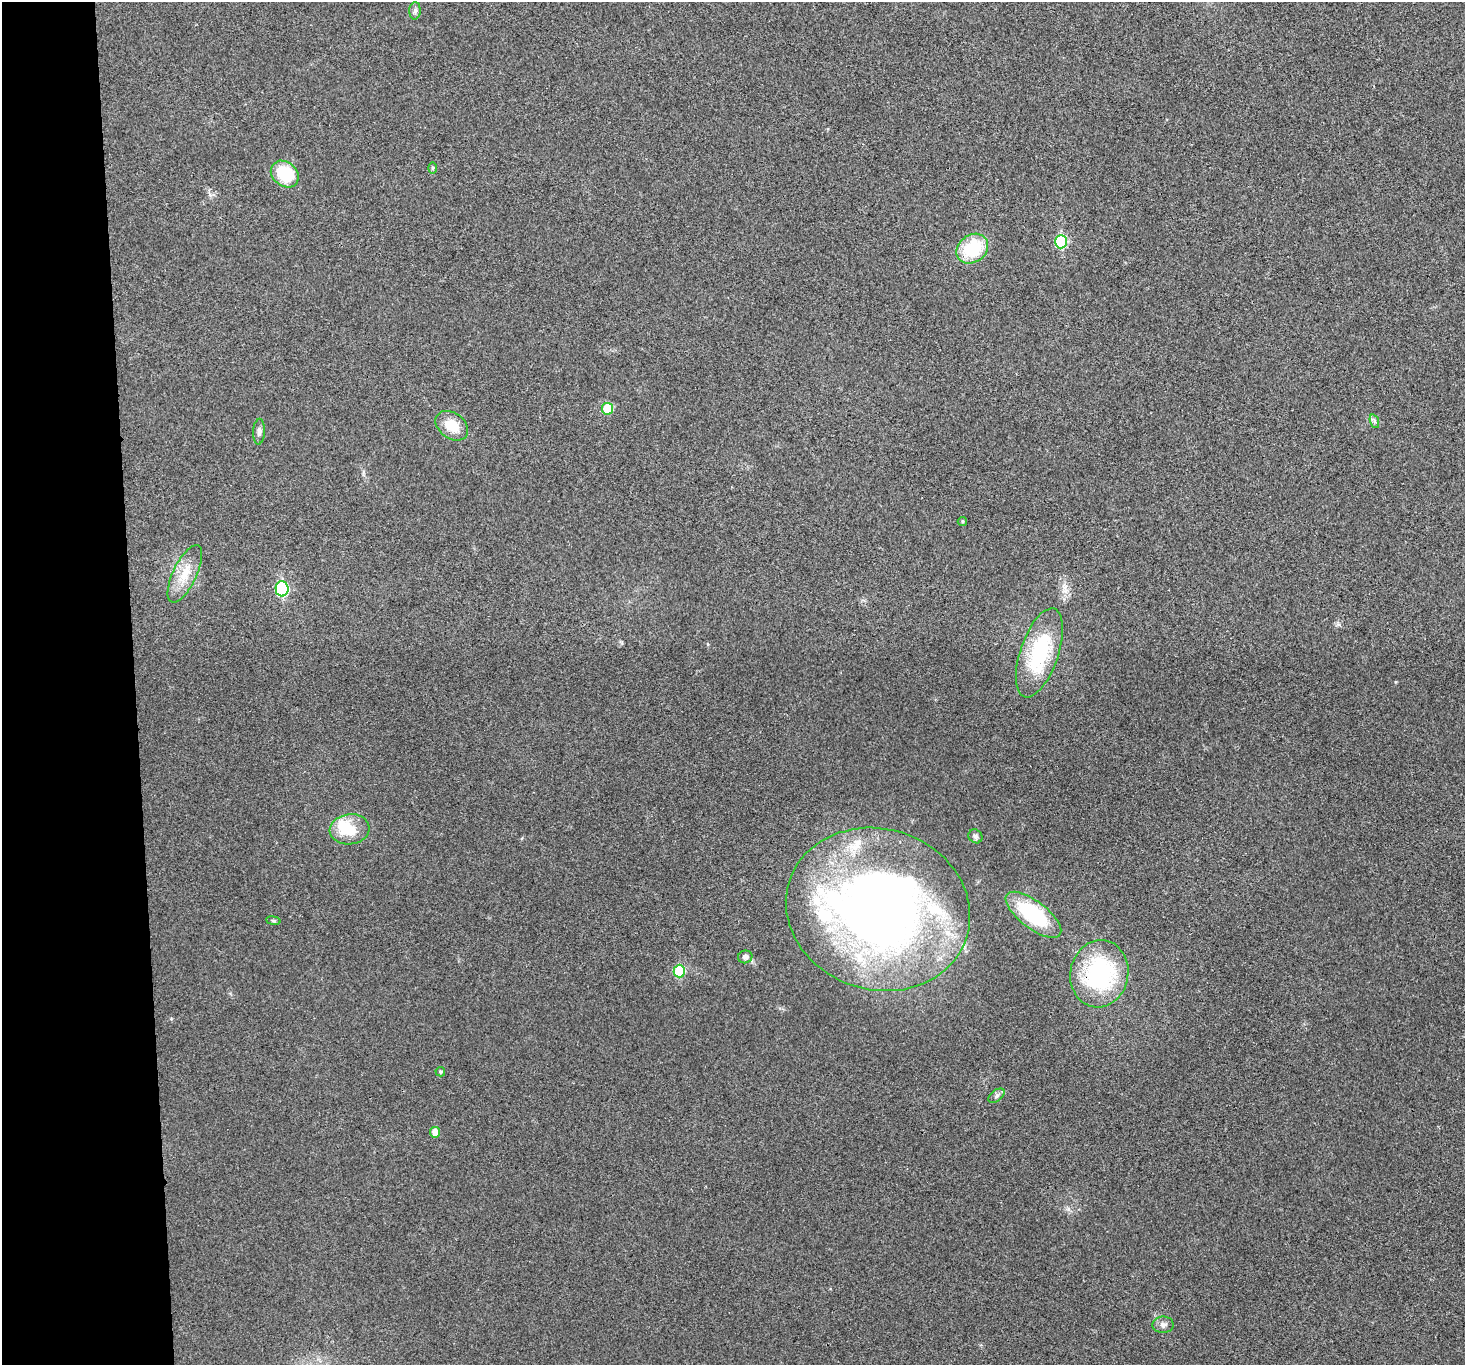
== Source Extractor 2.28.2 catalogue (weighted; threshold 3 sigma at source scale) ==
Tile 4 of 3 x 3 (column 1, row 2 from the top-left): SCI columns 2-1464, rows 1493-2855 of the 4392 x 4370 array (HDU 1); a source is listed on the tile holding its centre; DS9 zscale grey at full resolution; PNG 1467 x 1367 px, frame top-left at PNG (2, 2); each listed source drawn as its Kron ellipse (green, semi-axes under 4 px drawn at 4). Shown black and unused: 9% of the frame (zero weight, under 3 of 4 exposures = <1% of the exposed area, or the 3 px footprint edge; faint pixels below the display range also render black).
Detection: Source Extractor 2.28.2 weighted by HDU 2 'WHT'; one run over the whole footprint, this tile lists its part. Background 0.0321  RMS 0.0062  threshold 0.0281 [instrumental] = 3 sigma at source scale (4.5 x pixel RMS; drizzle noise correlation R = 1.50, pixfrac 1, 0.05/0.05 arcsec/px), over >= 5 px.
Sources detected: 30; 1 inside a brighter object's white glare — neither listed nor drawn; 4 inside a brighter listed object's ellipse — not listed separately; the other 25 listed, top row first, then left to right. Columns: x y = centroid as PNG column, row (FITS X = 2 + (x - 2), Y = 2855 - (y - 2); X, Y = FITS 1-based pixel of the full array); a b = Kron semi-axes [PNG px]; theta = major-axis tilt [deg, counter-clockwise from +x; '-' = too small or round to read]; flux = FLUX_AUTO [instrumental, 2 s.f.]
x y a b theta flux
415 11 9 5 88 1.8
433 168 6 4 90 0.95
285 174 15 12 -40 27
1061 242 7 6 - 41
972 249 17 13 37 31
607 409 6 5 - 19
1374 421 7 4 -71 1.4
452 426 18 13 -36 13
259 432 13 6 87 2.5
962 521 5 4 - 0.86
185 574 31 12 64 13
282 589 7 6 - 62
1039 653 46 19 71 48
350 829 20 15 7 17
975 836 7 6 - 1.6
878 909 93 80 -17 500
1033 915 33 13 -37 49
273 921 7 4 -9 0.94
745 957 7 6 - 2.7
679 971 6 6 - 31
1099 974 34 29 79 77
440 1072 5 5 - 1.1
996 1096 9 5 38 1.7
435 1132 5 5 - 6.3
1163 1325 10 8 1 2.6
Overlapping masked pixels (flux is a lower limit): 1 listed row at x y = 1099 974
Unlisted compact peaks at least as high as the median listed source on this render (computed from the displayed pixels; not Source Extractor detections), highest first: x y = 1068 1209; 1396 682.